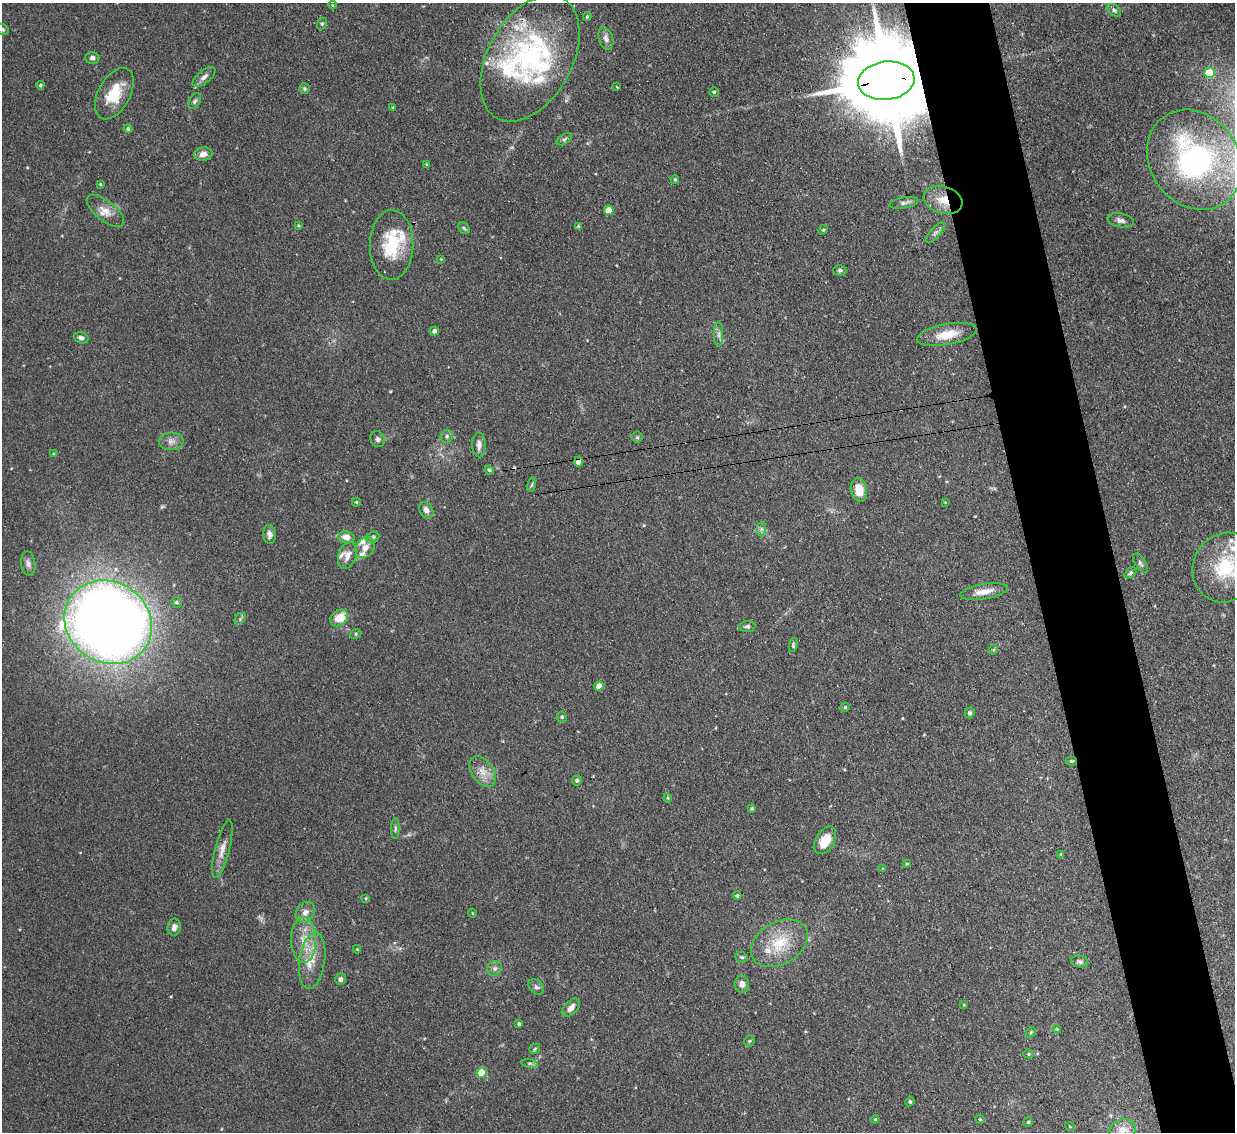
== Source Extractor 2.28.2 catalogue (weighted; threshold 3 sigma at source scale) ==
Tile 6 of 4 x 4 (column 2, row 2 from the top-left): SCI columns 1261-2493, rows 2574-3703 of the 5021 x 5006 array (HDU 1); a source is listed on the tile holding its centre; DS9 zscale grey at full resolution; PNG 1237 x 1134 px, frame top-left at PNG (2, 3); each listed source drawn as its Kron ellipse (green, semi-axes under 4 px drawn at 4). Shown black and unused: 7% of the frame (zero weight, under 3 of 4 exposures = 4% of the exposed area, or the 3 px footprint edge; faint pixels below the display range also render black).
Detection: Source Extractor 2.28.2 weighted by HDU 2 'WHT'; one run over the whole footprint, this tile lists its part. Background 0.0934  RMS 0.0052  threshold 0.0234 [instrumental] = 3 sigma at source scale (4.5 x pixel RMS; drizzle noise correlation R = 1.50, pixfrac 1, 0.05/0.05 arcsec/px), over >= 5 px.
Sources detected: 137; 1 too faint to see at this stretch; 1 cosmic-ray / hot-pixel residue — neither listed nor drawn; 15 inside a brighter listed object's ellipse — not listed separately; the other 120 listed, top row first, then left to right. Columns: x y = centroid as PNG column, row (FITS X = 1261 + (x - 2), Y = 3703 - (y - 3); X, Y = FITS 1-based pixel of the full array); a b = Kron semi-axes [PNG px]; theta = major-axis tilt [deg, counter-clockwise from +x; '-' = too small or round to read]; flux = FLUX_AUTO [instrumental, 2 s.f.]
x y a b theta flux
332 5 4 3 - 0.42
1114 10 8 5 -41 1.2
587 17 4 3 - 0.76
322 24 6 4 69 0.87
3 29 7 5 -35 0.9
606 38 11 7 -71 2.6
92 58 7 6 - 1.6
530 58 68 42 61 79
1209 73 5 5 - 18
204 77 14 6 38 2.4
886 81 28 19 7 12000
40 85 4 3 - 0.72
617 87 4 2 - 0.45
305 89 5 5 - 0.91
714 92 4 4 - 0.8
114 94 28 16 61 17
195 101 8 5 60 1.2
393 108 4 3 - 0.61
128 129 4 4 - 1.1
564 139 9 4 33 1.1
203 154 9 6 7 3
1194 160 53 44 -54 130
427 164 4 3 - 0.5
675 179 4 3 - 0.67
100 184 3 3 - 0.6
943 200 20 13 -17 9.6
904 203 15 5 11 2.1
609 210 5 5 - 10
105 211 22 10 -39 6.1
1121 220 13 7 -12 2.4
298 225 4 4 - 0.56
578 226 4 4 - 0.58
464 228 6 5 - 0.9
823 230 5 4 - 0.6
935 233 13 5 49 1.7
392 245 35 21 89 24
441 259 3 3 - 0.39
840 270 6 5 - 1
434 331 4 4 - 1.9
719 334 12 4 90 2
947 334 30 10 11 11
81 338 7 5 -19 1.5
447 436 6 6 - 1.2
637 437 5 5 - 0.79
378 439 8 7 - 1.7
171 441 12 8 3 3.1
479 445 12 6 -88 2.8
54 454 4 4 - 0.49
579 461 5 4 - 5.2
489 470 5 4 - 1.1
532 485 7 3 81 0.83
859 490 12 8 -80 8.3
356 502 4 3 - 0.65
945 502 4 3 - 0.39
426 510 9 6 -58 2.9
761 529 7 4 -90 1.3
269 534 9 6 -84 2.5
346 537 8 6 -12 4.5
373 537 7 5 30 1.2
365 548 11 9 53 4.3
347 555 14 9 71 4.1
28 563 12 7 -81 2.3
1140 563 11 5 -57 1.4
1225 567 35 32 61 38
1131 573 7 4 43 0.97
984 592 24 7 9 6.4
176 602 5 5 - 0.95
339 618 10 7 35 9.8
240 619 6 5 - 0.93
108 622 45 40 -34 760
747 626 8 5 7 1.3
356 634 6 4 23 0.79
793 645 7 4 82 0.84
993 650 5 4 - 0.69
599 686 4 4 - 6.7
845 707 4 4 - 0.8
970 713 5 4 - 1.3
562 717 5 5 - 1.1
1071 761 5 4 - 0.72
483 771 17 10 -56 6.1
577 780 5 5 - 1.3
668 798 4 4 - 0.53
752 808 4 4 - 0.73
395 828 10 3 90 1.1
825 840 15 9 60 10
222 849 30 7 76 5.4
1061 854 4 3 - 0.56
906 864 4 4 - 0.48
882 869 4 3 - 0.44
737 895 4 4 - 1.3
366 898 3 2 - 0.48
305 912 11 8 52 3.4
472 913 4 3 - 0.36
174 927 8 6 82 2.4
304 940 23 12 -89 11
779 943 30 21 30 20
357 949 4 4 - 0.47
741 957 6 5 - 1
312 961 28 12 81 11
1080 962 9 5 -11 1.4
495 968 8 7 - 1.8
340 979 6 5 - 1.8
742 984 8 7 - 3
536 987 9 6 -42 1.4
964 1005 4 3 - 0.42
571 1008 11 6 45 3.5
519 1024 3 3 - 0.93
1057 1029 4 4 - 0.55
1031 1032 6 4 46 0.71
749 1041 5 5 - 0.81
535 1049 6 4 48 0.73
1029 1054 5 4 - 0.65
530 1063 8 4 -8 1.2
481 1073 5 5 - 17
910 1101 5 4 - 0.81
875 1119 4 4 - 0.57
980 1119 4 4 - 0.53
1028 1122 4 4 - 0.83
1070 1127 5 3 - 0.46
1123 1130 14 10 17 6.9
Overlapping masked pixels (flux is a lower limit): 3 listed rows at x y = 886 81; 943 200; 579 461
Isophote crosses this tile's border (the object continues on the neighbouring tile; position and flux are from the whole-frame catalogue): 4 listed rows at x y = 3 29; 1194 160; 1225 567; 1123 1130